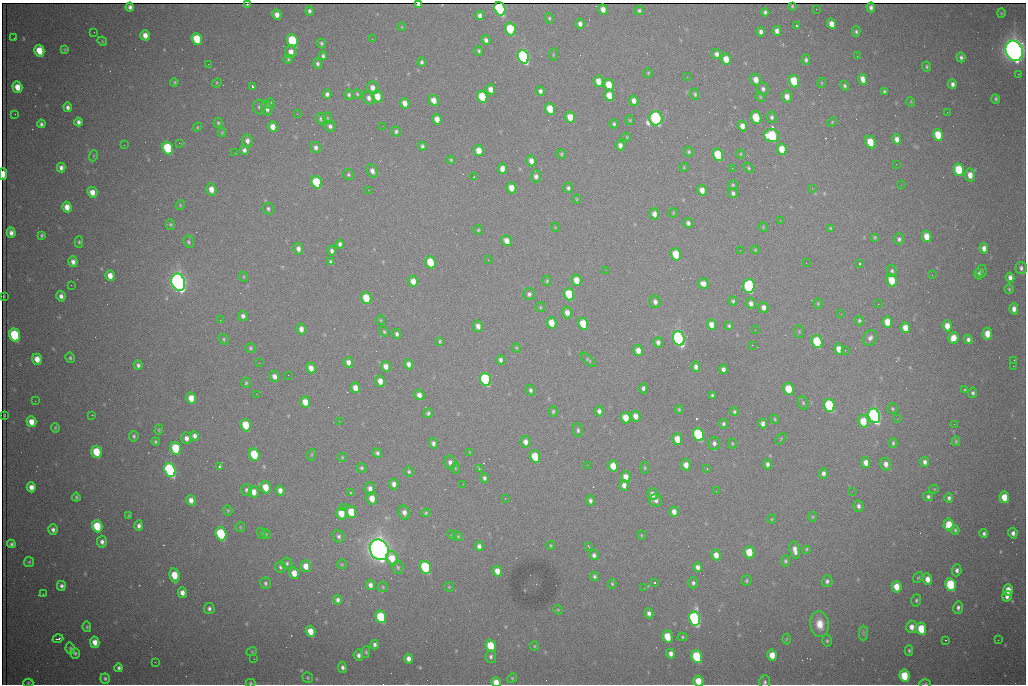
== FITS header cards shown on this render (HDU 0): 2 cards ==
NAXIS1  =                 1024 /fastest changing axis
NAXIS2  =                  682 /next to fastest changing axis

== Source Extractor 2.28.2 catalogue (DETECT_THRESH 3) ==
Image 1024 x 682 px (HDU 0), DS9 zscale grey, 1 PNG px = 1 image px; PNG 1028 x 686 px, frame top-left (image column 1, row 682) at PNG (2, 3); each listed source drawn as its Kron ellipse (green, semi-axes under 4 px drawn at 4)
Background 2160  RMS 28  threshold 85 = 3 sigma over >= 5 px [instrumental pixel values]
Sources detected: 513; of the 513, the 500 brightest by FLUX_AUTO listed and drawn (13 fainter detections omitted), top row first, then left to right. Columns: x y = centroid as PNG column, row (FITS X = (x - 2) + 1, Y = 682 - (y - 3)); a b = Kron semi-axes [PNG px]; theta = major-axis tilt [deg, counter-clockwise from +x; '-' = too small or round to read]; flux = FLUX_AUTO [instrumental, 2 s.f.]
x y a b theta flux
418 4 4 3 - 4.7e+03
247 5 3 2 - 1.5e+03
792 6 3 3 - 1.6e+03
130 7 4 4 - 5.3e+03
871 7 5 4 - 4.8e+03
500 9 7 5 -69 4.6e+05
603 9 5 4 - 1.2e+04
816 9 2 2 - 9.9e+02
639 10 5 4 - 3.2e+03
309 11 4 4 - 4.3e+03
765 12 4 4 - 4.3e+03
1001 13 4 4 - 2.0e+03
277 15 5 4 - 1.1e+04
480 15 4 4 - 6.5e+03
549 18 5 4 - 2.8e+03
580 24 5 4 - 8.4e+03
831 24 5 4 - 1.6e+04
796 25 3 2 - 3.8e+03
402 27 4 3 - 1.5e+03
510 29 6 5 - 1.1e+05
777 31 5 4 - 9.1e+03
856 31 5 4 - 3.3e+03
94 32 2 2 - 1.2e+03
761 32 5 3 - 6.3e+03
145 35 5 4 - 1.5e+04
14 38 3 2 - 1.4e+03
197 39 6 5 - 6.2e+04
372 39 2 2 - 1.0e+03
486 40 5 4 - 6.1e+03
102 41 5 4 - 1.8e+03
292 41 6 5 - 1.4e+05
321 43 5 4 - 3.4e+03
65 50 4 3 - 1.9e+03
39 51 6 5 - 4.2e+04
479 51 4 4 - 3.2e+03
1014 51 10 8 -67 2.5e+06
291 52 6 5 - 1.3e+04
553 54 6 3 81 1.8e+03
716 54 5 4 - 7.3e+03
323 56 4 4 - 4.2e+03
857 56 2 2 - 2.2e+03
523 57 7 5 -71 5.7e+05
961 57 5 4 - 4.7e+03
288 59 5 4 - 2.6e+03
726 59 6 5 - 2.6e+04
806 60 5 4 - 4.2e+03
422 62 5 4 - 3.9e+03
208 64 2 2 - 3.0e+03
318 64 5 4 - 4.6e+03
927 67 5 4 - 3.0e+03
648 73 5 5 - 2.2e+03
1018 74 2 2 - 1.5e+04
687 77 2 2 - 1.2e+03
862 79 5 4 - 1.6e+04
756 80 6 5 - 1.6e+04
599 81 5 4 - 2.1e+04
794 81 6 5 - 6.4e+04
174 82 4 4 - 2.7e+03
217 83 5 4 - 2.0e+03
821 83 5 3 - 1.9e+03
952 84 5 4 - 7.0e+03
609 85 6 5 - 3.7e+04
252 86 3 3 - 9.4e+04
845 86 5 4 - 3.7e+03
17 87 6 5 - 2.3e+04
372 88 6 5 - 1.0e+04
491 89 5 4 - 1.3e+04
763 89 6 6 - 5.5e+03
540 91 4 4 - 5.7e+03
884 91 4 4 - 3.0e+03
327 94 4 4 - 5.8e+03
357 94 5 4 - 2.6e+03
695 94 5 4 - 3.4e+03
349 95 5 4 - 3.9e+03
609 95 6 5 - 2.6e+04
377 96 6 5 - 2.8e+04
482 97 6 5 - 6.5e+04
760 97 5 4 - 2.2e+03
787 97 6 5 - 1.4e+04
369 98 7 5 -68 7.9e+03
996 99 5 4 - 3.3e+03
434 100 5 4 - 1.6e+04
634 101 5 4 - 1.1e+04
911 102 5 3 - 1.7e+03
270 103 5 4 - 2.8e+03
405 103 5 4 - 1.5e+04
68 107 5 3 - 6.1e+03
259 107 7 6 - 4.8e+03
267 108 8 5 -72 1.4e+04
550 109 6 5 - 3.3e+04
947 112 2 2 - 3.2e+03
15 114 2 2 - 1.0e+03
297 114 2 2 - 2.5e+03
570 117 6 5 - 2.9e+04
772 117 6 5 - 4.3e+03
327 118 5 3 - 2.2e+03
656 118 7 6 - 4.0e+05
756 118 6 5 - 7.2e+04
321 119 5 4 - 3.7e+03
437 119 5 4 - 1.6e+04
630 120 5 4 - 2.3e+03
78 122 4 4 - 6.8e+03
832 122 5 3 - 1.9e+03
218 123 5 4 - 2.8e+03
41 124 4 4 - 4.5e+03
614 124 4 4 - 3.3e+03
330 126 6 5 - 5.3e+03
382 126 3 2 - 1.5e+03
742 126 5 4 - 1.2e+04
197 127 5 4 - 2.0e+03
273 127 5 4 - 1.6e+04
396 131 5 5 - 3.8e+03
222 132 4 4 - 2.0e+03
938 135 6 5 - 5.0e+04
772 136 7 6 - 1.4e+05
627 137 4 3 - 1.7e+03
897 139 5 4 - 1.1e+04
247 141 6 5 - 8.4e+03
870 142 6 5 - 3.9e+04
179 143 2 2 - 4.2e+03
124 145 2 2 - 1.7e+03
620 145 5 4 - 9.5e+03
422 146 4 4 - 4.2e+03
168 148 6 5 - 1.3e+05
316 148 5 5 - 6.7e+03
782 149 6 4 -79 2.9e+04
244 150 4 4 - 5.9e+03
479 151 5 4 - 2.3e+04
689 152 5 4 - 2.9e+03
235 153 2 2 - 1.3e+03
561 154 5 4 - 2.6e+03
741 154 5 3 - 1.9e+03
718 155 6 5 - 8.6e+04
93 156 5 3 - 1.9e+03
451 160 4 4 - 2.3e+03
531 161 5 4 - 1.1e+04
896 164 2 2 - 1.3e+03
684 167 4 4 - 1.9e+03
61 168 5 4 - 7.8e+03
732 168 2 2 - 9.9e+02
748 168 6 4 -46 2.7e+03
502 169 5 4 - 1.5e+04
959 170 6 5 - 8.7e+04
372 171 7 5 -70 9.2e+03
3 174 5 3 - 2.5e+04
348 174 5 5 - 3.5e+03
970 175 6 5 - 1.7e+04
536 176 6 5 - 7.0e+03
474 177 3 2 - 1.9e+03
317 182 6 5 - 9.5e+04
733 185 5 5 - 3.0e+03
901 185 2 2 - 1.7e+03
511 188 5 5 - 2.0e+04
568 188 5 5 - 4.5e+03
812 188 2 2 - 3.2e+03
211 189 6 5 - 1.6e+04
368 190 2 2 - 8.4e+03
702 190 5 4 - 1.4e+04
92 192 5 5 - 1.7e+04
733 193 5 4 - 5.1e+03
577 199 5 3 - 1.7e+03
180 205 5 4 - 2.2e+03
67 207 5 4 - 1.8e+04
268 209 6 5 - 3.7e+03
673 213 5 4 - 1.9e+03
654 214 6 4 -77 1.0e+04
780 220 3 2 - 2.2e+03
688 223 5 5 - 6.2e+03
170 224 5 4 - 2.7e+03
555 227 4 2 - 1.3e+03
763 227 5 3 - 1.7e+03
830 228 4 3 - 2.0e+03
478 230 5 5 - 2.5e+03
11 233 5 4 - 9.0e+03
42 235 4 3 - 2.7e+03
927 236 6 4 -75 2.5e+04
875 237 4 3 - 2.4e+03
899 239 6 5 - 4.4e+03
507 241 6 5 - 1.3e+04
79 242 5 4 - 2.9e+03
189 242 6 5 - 3.7e+03
340 244 4 4 - 5.3e+03
984 248 5 4 - 1.1e+04
298 249 6 5 - 8.1e+03
740 250 2 2 - 1.1e+03
755 250 4 3 - 1.8e+03
332 251 5 3 - 5.3e+03
676 254 6 5 - 5.5e+04
488 260 2 2 - 2.3e+03
73 262 5 4 - 8.7e+03
331 262 4 3 - 3.5e+03
430 262 6 5 - 6.0e+04
806 263 2 2 - 1.0e+03
859 264 3 3 - 4.5e+03
1021 268 6 5 - 5.4e+03
606 270 2 2 - 1.2e+03
892 271 6 5 - 4.1e+03
981 271 6 5 - 4.2e+03
978 274 5 4 - 4.3e+03
932 275 2 2 - 1.2e+03
110 276 5 4 - 1.6e+04
244 277 5 3 - 1.7e+03
1010 277 5 4 - 8.7e+03
577 280 5 4 - 2.3e+04
413 281 5 4 - 1.7e+04
547 281 5 4 - 2.6e+03
892 281 6 5 - 4.2e+04
178 282 9 6 -70 1.5e+06
703 284 5 5 - 1.2e+04
71 285 2 2 - 7.1e+03
749 286 7 6 - 2.4e+05
1009 289 4 4 - 2.2e+03
529 294 6 6 - 5.7e+03
569 294 6 5 - 7.0e+04
4 296 3 2 - 1.8e+03
61 296 5 4 - 7.6e+03
366 298 6 5 - 5.5e+04
733 301 4 4 - 3.2e+03
655 302 6 5 - 7.3e+03
751 303 5 5 - 8.2e+03
818 303 5 4 - 2.2e+03
878 304 2 2 - 1.2e+03
540 307 5 4 - 2.1e+03
763 307 5 5 - 8.9e+03
1014 309 5 4 - 1.0e+04
567 313 6 5 - 1.2e+04
841 314 2 2 - 2.4e+03
243 316 5 4 - 6.2e+03
220 320 2 2 - 1.0e+03
381 320 5 4 - 2.0e+03
859 321 5 4 - 3.2e+03
887 322 6 5 - 2.7e+04
552 323 6 5 - 2.8e+04
583 323 6 5 - 4.3e+04
711 325 5 4 - 1.6e+04
478 326 6 5 - 1.0e+04
729 326 4 4 - 3.2e+03
947 326 5 4 - 2.0e+04
905 328 5 4 - 2.0e+04
301 329 6 4 -80 1.1e+04
755 330 2 2 - 1.4e+03
799 331 6 5 - 2.8e+03
384 332 5 3 - 2.6e+03
397 334 5 4 - 4.6e+03
987 334 6 5 - 2.3e+04
15 335 7 5 -69 1.7e+05
679 338 7 5 -70 8.1e+05
870 338 8 6 63 6.8e+03
954 338 6 5 - 2.5e+04
224 339 5 4 - 2.8e+03
968 339 4 4 - 5.7e+03
440 341 4 3 - 2.6e+03
658 342 5 4 - 7.4e+03
817 342 6 5 - 1.2e+05
752 345 2 2 - 4.4e+03
250 348 5 5 - 3.1e+03
516 348 4 4 - 2.0e+03
839 349 5 4 - 2.0e+04
638 350 5 4 - 1.6e+04
845 350 3 2 - 1.6e+03
70 358 5 4 - 3.1e+03
37 359 5 4 - 1.9e+04
501 360 5 4 - 5.7e+03
588 360 9 3 -43 3.4e+03
1014 360 2 2 - 2.5e+03
348 362 5 4 - 1.0e+04
259 363 2 2 - 1.7e+03
408 364 5 4 - 7.9e+03
138 365 5 4 - 4.9e+03
386 366 5 5 - 1.2e+04
1013 366 2 2 - 2.1e+04
696 367 5 4 - 7.5e+03
311 368 5 4 - 1.5e+04
723 369 4 4 - 6.8e+03
288 375 2 2 - 1.4e+03
274 376 6 5 - 9.5e+03
486 379 7 5 -70 2.6e+05
380 381 6 4 -76 1.6e+04
246 383 5 4 - 2.7e+03
355 388 5 4 - 1.7e+04
643 388 5 4 - 4.7e+03
789 389 6 5 - 5.3e+04
531 390 5 4 - 4.5e+03
965 390 4 3 - 2.5e+03
973 393 5 4 - 4.3e+03
256 394 2 2 - 1.7e+03
419 395 5 5 - 1.1e+04
712 395 3 3 - 3.1e+03
191 398 6 5 - 3.0e+04
35 401 2 2 - 1.5e+03
305 402 5 5 - 2.3e+04
803 403 7 5 -69 3.4e+03
829 406 6 5 - 1.9e+05
679 409 4 3 - 2.2e+03
892 409 5 5 - 2.7e+03
553 411 5 4 - 3.0e+03
599 411 5 4 - 6.7e+03
734 412 4 4 - 2.9e+03
428 413 5 4 - 3.7e+03
4 415 3 2 - 1.9e+03
92 415 2 2 - 1.0e+03
636 416 5 4 - 1.4e+04
874 416 7 5 -73 8.0e+05
626 418 6 5 - 2.7e+04
775 419 4 4 - 2.3e+03
897 419 2 2 - 1.1e+03
339 421 2 2 - 1.3e+03
863 421 6 5 - 4.4e+04
31 422 5 5 - 2.0e+04
723 424 4 4 - 3.5e+03
763 424 5 4 - 7.7e+03
954 424 2 2 - 9.7e+03
246 425 6 5 - 5.9e+04
55 428 5 3 - 2.2e+03
159 430 5 4 - 2.2e+03
578 430 7 5 -82 4.4e+03
698 434 6 5 - 2.0e+05
134 436 5 4 - 3.5e+03
195 436 5 4 - 6.6e+03
186 438 6 5 - 9.0e+03
677 439 6 5 - 2.6e+04
781 439 6 2 46 1.5e+03
155 441 4 3 - 2.8e+03
956 441 5 4 - 2.6e+03
525 442 6 5 - 1.1e+04
433 443 5 4 - 5.7e+03
714 443 6 6 - 6.2e+03
732 443 5 3 - 2.0e+03
893 443 4 3 - 2.9e+03
176 448 6 5 - 1.0e+05
96 452 6 5 - 5.6e+04
470 452 3 3 - 1.7e+03
377 453 5 4 - 4.5e+03
254 454 6 5 - 7.8e+04
311 455 6 4 70 2.2e+03
535 456 6 5 - 5.5e+04
342 457 4 3 - 2.0e+03
450 462 7 5 -78 8.5e+03
925 462 5 4 - 6.5e+03
866 463 5 4 - 1.2e+04
768 464 5 4 - 5.5e+03
886 464 6 5 - 1.0e+04
587 465 2 2 - 5.5e+03
686 465 6 5 - 1.5e+04
613 466 6 5 - 2.8e+04
219 467 3 3 - 7.2e+03
362 468 5 5 - 3.3e+03
455 468 6 4 -89 2.2e+03
645 468 6 4 -85 2.4e+03
479 469 3 3 - 1.3e+03
707 469 3 2 - 1.2e+03
170 470 7 5 -70 5.2e+05
409 472 5 5 - 3.3e+03
823 473 5 4 - 6.2e+03
626 477 5 5 - 1.5e+04
484 478 5 4 - 4.3e+03
394 484 5 4 - 9.0e+03
463 484 2 2 - 1.3e+03
624 485 5 4 - 1.0e+04
31 487 5 4 - 1.2e+04
266 487 6 5 - 3.1e+04
370 488 6 5 - 8.5e+03
934 489 4 4 - 1.7e+03
247 490 6 5 - 4.5e+03
280 490 5 4 - 1.0e+04
716 491 2 2 - 2.3e+03
852 491 3 2 - 1.6e+03
254 492 5 5 - 1.6e+04
351 493 4 3 - 3.3e+03
653 494 6 5 - 1.1e+04
928 496 5 4 - 4.1e+03
76 497 4 3 - 2.7e+03
1004 497 6 5 - 3.4e+04
372 498 6 5 - 1.9e+04
949 498 5 4 - 4.6e+03
505 499 2 2 - 1.2e+03
191 500 5 4 - 1.1e+04
656 500 6 6 - 8.1e+03
590 501 5 4 - 5.8e+03
858 506 6 5 - 6.3e+03
344 507 3 2 - 4.5e+03
228 510 5 4 - 2.2e+03
351 512 6 5 - 4.5e+04
404 512 7 5 -74 9.3e+03
674 512 5 4 - 1.1e+04
341 513 6 5 - 2.8e+04
426 513 5 4 - 2.5e+03
129 516 3 3 - 2.2e+03
813 517 5 3 - 1.8e+03
772 519 4 4 - 1.8e+03
949 524 6 5 - 4.1e+04
97 526 6 5 - 6.7e+04
139 526 5 4 - 6.6e+03
240 527 5 4 - 2.1e+03
53 530 5 4 - 6.3e+03
955 530 4 3 - 3.2e+03
261 533 5 3 - 2.0e+03
1013 533 5 4 - 7.2e+03
221 534 6 5 - 1.7e+05
266 534 5 4 - 1.8e+03
984 534 4 4 - 4.5e+03
452 535 5 3 - 1.9e+03
641 535 4 3 - 1.5e+03
339 536 6 5 - 5.1e+03
458 536 5 4 - 2.2e+03
102 542 6 5 - 6.8e+03
11 544 4 4 - 4.1e+03
550 545 4 3 - 2.2e+03
479 546 5 4 - 7.1e+03
589 547 4 2 - 1.6e+03
806 549 4 3 - 2.2e+03
379 550 11 9 -57 2.9e+06
795 550 9 5 -78 1.1e+04
749 552 6 5 - 4.4e+04
594 555 5 4 - 6.0e+03
716 555 5 4 - 1.5e+04
392 558 7 5 -72 3.3e+04
785 561 5 4 - 3.1e+03
29 562 5 5 - 2.8e+03
287 563 6 5 - 4.1e+03
342 564 5 4 - 2.3e+03
306 566 6 5 - 1.8e+04
280 567 6 5 - 4.4e+03
398 567 6 5 - 3.5e+03
425 567 6 5 - 2.0e+05
698 567 5 4 - 9.1e+03
957 570 6 4 85 5.9e+03
497 571 5 4 - 1.6e+04
294 573 6 5 - 2.3e+04
174 575 7 5 -80 3.9e+04
594 577 5 4 - 3.7e+03
918 577 6 4 51 2.3e+03
927 579 6 5 - 1.6e+04
746 581 5 4 - 2.8e+03
827 581 6 5 - 5.3e+03
265 583 6 5 - 3.9e+03
654 583 3 3 - 1.0e+05
693 583 5 5 - 4.3e+03
612 584 5 4 - 2.3e+03
370 585 5 4 - 8.4e+03
951 585 6 5 - 1.3e+05
61 586 5 4 - 5.5e+03
383 587 5 5 - 2.5e+03
449 587 5 5 - 2.2e+03
897 587 6 5 - 3.0e+04
644 588 2 2 - 1.0e+03
1008 590 6 4 87 2.3e+04
182 593 5 4 - 1.1e+04
43 594 2 2 - 9.9e+03
1007 596 5 4 - 8.5e+03
338 600 5 4 - 5.7e+03
916 600 6 5 - 3.4e+03
958 608 6 5 - 5.5e+03
209 609 5 5 - 5.2e+03
558 610 5 4 - 2.0e+03
649 613 5 4 - 7.1e+03
381 617 6 5 - 1.1e+05
695 619 7 5 -78 5.3e+05
820 624 13 9 -82 3.0e+04
87 627 5 4 - 3.1e+03
912 627 6 5 - 1.4e+04
921 629 6 5 - 6.2e+04
311 631 6 4 -71 2.5e+04
863 633 7 4 89 3.8e+03
667 636 6 5 - 4.3e+04
682 637 5 4 - 2.6e+03
58 639 5 3 - 4.8e+03
786 639 5 3 - 1.7e+03
946 640 2 2 - 1.3e+03
998 640 2 2 - 1.3e+03
827 641 6 4 -75 3.0e+03
95 642 5 4 - 1.7e+04
375 645 5 4 - 5.4e+03
491 646 6 5 - 5.8e+04
534 646 5 4 - 2.1e+03
70 648 6 4 -78 3.5e+03
252 651 5 3 - 1.5e+03
909 651 5 4 - 3.2e+03
366 652 5 4 - 2.5e+03
75 653 5 5 - 3.4e+03
671 654 5 4 - 9.0e+03
358 655 5 4 - 6.4e+03
772 655 5 5 - 2.7e+04
491 657 6 5 - 5.0e+03
697 657 6 5 - 1.5e+05
254 659 2 2 - 5.7e+03
408 659 5 4 - 1.0e+04
155 662 2 2 - 9.9e+02
342 667 5 4 - 5.6e+03
119 668 4 3 - 4.6e+03
904 676 6 5 - 6.6e+04
105 678 5 4 - 4.0e+03
308 678 6 5 - 2.7e+03
512 678 5 4 - 2.2e+03
698 681 5 5 - 3.0e+04
496 682 5 4 - 1.9e+04
765 682 6 5 - 4.4e+03
28 683 5 4 - 2.2e+03
250 683 5 4 - 2.3e+03
925 684 6 4 0 2.3e+03
At the frame edge (FLAGS 8, measured only in part): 8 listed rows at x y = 418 4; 3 174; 698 681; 496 682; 765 682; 28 683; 250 683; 925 684
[13 fainter detections neither listed nor drawn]

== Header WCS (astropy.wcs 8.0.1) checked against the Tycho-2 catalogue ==
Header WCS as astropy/WCSLIB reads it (CRVAL/CRPIX/CD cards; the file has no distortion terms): RA---TAN/DEC--TAN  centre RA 06:56:21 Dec +31:26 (104.09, +31.44 deg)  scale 1.44 arcsec/px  FOV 24.5' x 16.3'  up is -93 deg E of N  parity flipped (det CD > 0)
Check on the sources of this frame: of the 60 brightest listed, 11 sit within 2.2 arcsec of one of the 17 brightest Tycho-2 stars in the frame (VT <= 13.07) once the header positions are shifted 0.40 arcsec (0.04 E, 0.40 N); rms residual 1.39 arcsec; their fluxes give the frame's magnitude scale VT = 25.52 - 2.5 log10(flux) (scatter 0.40 mag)
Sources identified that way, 11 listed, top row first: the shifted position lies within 2.2 arcsec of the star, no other Tycho-2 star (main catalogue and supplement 1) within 4.4 arcsec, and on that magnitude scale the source's flux lands within +1.5 / -3 mag of the star's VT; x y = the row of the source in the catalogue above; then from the Tycho-2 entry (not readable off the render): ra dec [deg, ICRS J2000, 3 dp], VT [Tycho-2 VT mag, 2 dp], TYC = Tycho-2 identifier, HIP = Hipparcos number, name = IAU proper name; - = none
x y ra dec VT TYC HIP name
523 57 103.952 +31.434 11.53 2437-424-1 - -
656 118 103.978 +31.488 11.51 2437-421-1 - -
772 136 103.984 +31.534 11.82 2437-428-1 - -
168 148 104.002 +31.294 13.07 2437-1012-1 - -
178 282 104.065 +31.301 9.89 2437-425-1 - -
749 286 104.055 +31.528 12.03 2437-1294-1 - -
679 338 104.081 +31.501 10.83 2437-37-1 - -
874 416 104.112 +31.580 11.47 2437-71-1 - -
170 470 104.152 +31.301 11.67 2437-646-1 - -
379 550 104.185 +31.385 8.52 2437-370-1 33393 -
425 567 104.192 +31.404 11.68 2437-91-1 - -